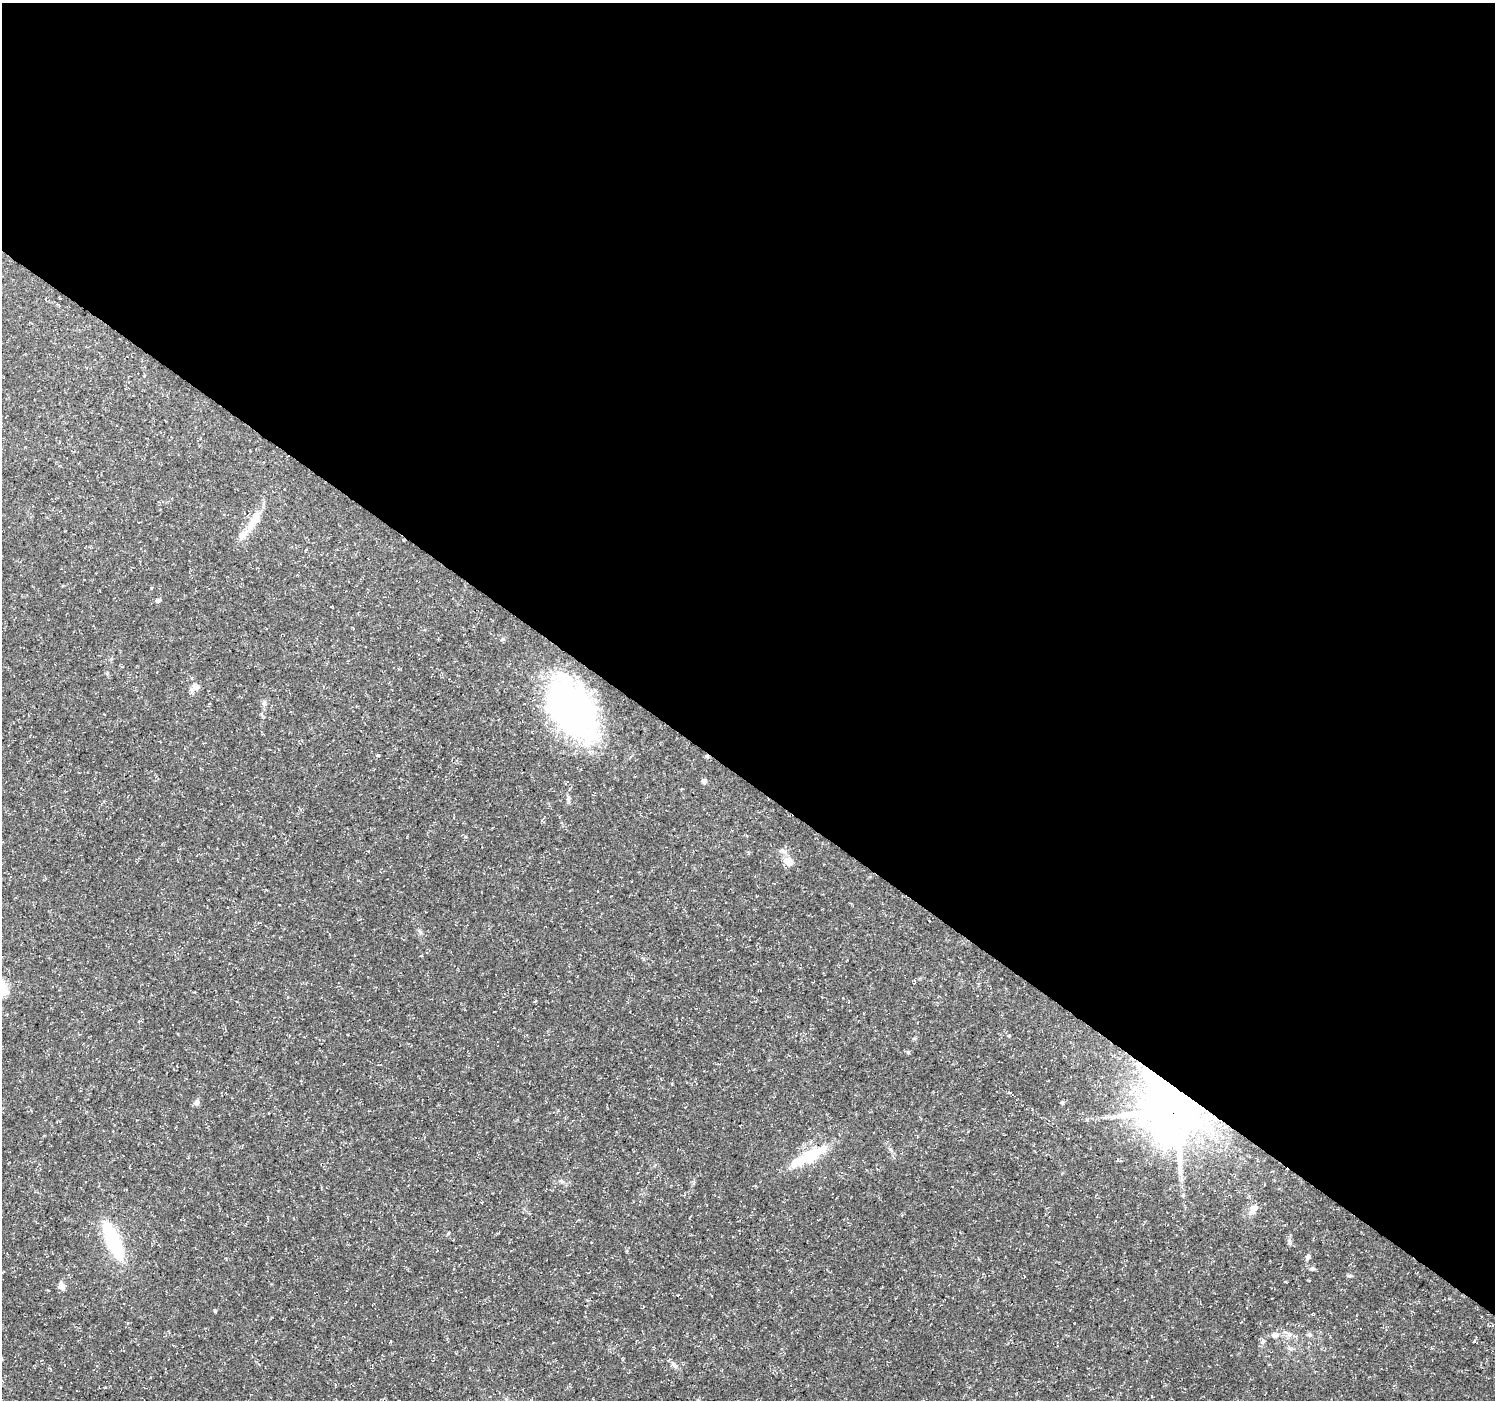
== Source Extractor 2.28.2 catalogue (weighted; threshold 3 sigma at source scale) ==
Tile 3 of 4 x 4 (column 3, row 1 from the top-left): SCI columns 2988-4480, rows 4373-5770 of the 5980 x 6015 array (HDU 1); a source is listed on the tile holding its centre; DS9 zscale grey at full resolution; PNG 1497 x 1402 px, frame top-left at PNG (2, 3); no overlay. Shown black and unused: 56% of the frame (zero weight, under 3 of 5 exposures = <1% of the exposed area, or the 3 px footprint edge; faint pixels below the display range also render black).
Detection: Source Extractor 2.28.2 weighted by HDU 2 'WHT'; one run over the whole footprint, this tile lists its part. Background 0.0541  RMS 0.0028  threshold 0.0125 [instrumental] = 3 sigma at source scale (4.5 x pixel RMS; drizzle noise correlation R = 1.50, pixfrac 1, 0.0396/0.0396 arcsec/px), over >= 5 px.
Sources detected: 29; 1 cosmic-ray / hot-pixel residue — not listed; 2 inside a brighter listed object's ellipse — not listed separately; the other 26 listed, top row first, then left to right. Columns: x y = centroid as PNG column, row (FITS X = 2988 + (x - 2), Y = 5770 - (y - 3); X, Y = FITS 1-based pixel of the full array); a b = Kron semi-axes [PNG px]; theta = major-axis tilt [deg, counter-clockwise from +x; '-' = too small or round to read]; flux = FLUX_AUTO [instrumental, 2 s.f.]
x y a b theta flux
252 523 24 10 67 4.7
158 600 7 5 36 0.57
196 686 11 9 -34 1.6
264 702 8 4 75 0.65
571 707 72 42 -57 79
378 755 5 3 - 0.3
704 781 5 5 - 1
788 861 13 9 -41 2.9
908 1052 5 5 - 0.42
1137 1064 6 6 - 0.76
1009 1092 6 3 -19 0.32
196 1102 8 6 64 0.95
1062 1102 5 4 - 0.46
1175 1110 16 15 - 1600
808 1157 59 14 28 12
561 1181 7 4 -45 0.54
1253 1209 18 9 59 2.2
113 1241 35 11 -66 24
1289 1242 10 4 -79 0.64
1308 1257 11 5 66 0.7
1350 1276 6 4 19 0.4
61 1286 10 7 -72 1.4
1275 1335 9 8 - 1.4
1309 1335 7 5 -20 0.56
1474 1341 4 3 - 0.29
674 1364 11 5 -59 0.92
Overlapping masked pixels (flux is a lower limit): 3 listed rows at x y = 571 707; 1137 1064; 1175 1110
Unlisted compact peaks at least as high as the median listed source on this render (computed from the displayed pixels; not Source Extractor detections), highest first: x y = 215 1311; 890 1149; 503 639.